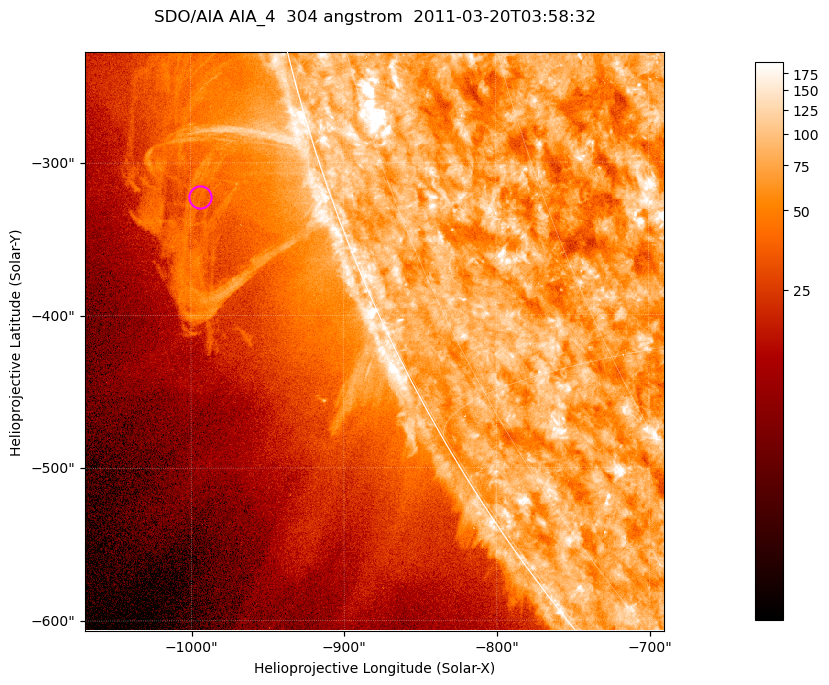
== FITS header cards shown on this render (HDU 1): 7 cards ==
TELESCOP= 'SDO/AIA '           / For AIA: SDO/AIA
INSTRUME= 'AIA_4   '           / For AIA: AIA_ATA1, AIA_ATA2, AIA_ATA3 or AIA_AT
WAVELNTH=                  304 / [angstrom] Wavelength
WAVEUNIT= 'angstrom'           / Wavelength unit: angstrom
DATE-OBS= '2011-03-20T03:58:32.124' / [ISO] Date when observation started; ISO 8
CTYPE1  = 'HPLN-TAN'           / CTYPE1; Typically HPLN
CTYPE2  = 'HPLT-TAN'           / CTYPE2; Typically HPLT

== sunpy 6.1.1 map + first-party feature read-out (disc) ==
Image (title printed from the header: SDO/AIA AIA_4  304 angstrom  2011-03-20T03:58:32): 632 x 632 px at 0.6 arcsec/px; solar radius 964 arcsec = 1606 px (partial field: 2.2% of the solar disc is inside the frame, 45% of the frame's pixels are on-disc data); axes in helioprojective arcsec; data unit not stated in the header (colour bar unlabelled)
Orientation: roll -0.132 deg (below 1 deg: not rotated)
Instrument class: DISC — disc imager (sunpy class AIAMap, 304 A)
Bright regions (active regions / flare kernels): reference = the on-disc median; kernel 5 px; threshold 5 sigma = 117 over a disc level ~76.6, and >= 1.15x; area >= 399 px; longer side >= 8 px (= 4.8 arcsec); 0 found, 0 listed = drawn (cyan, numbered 1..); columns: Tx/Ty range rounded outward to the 2 arcsec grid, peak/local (2 s.f.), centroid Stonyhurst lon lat
Off-limb structures (1.02-1.3 R_sun): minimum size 199 px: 3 found; the strongest spans PA ~105..110 deg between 1.02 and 1.13 R_sun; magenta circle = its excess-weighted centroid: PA ~110 deg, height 1.08 R_sun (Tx ~-994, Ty ~-322 arcsec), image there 1.6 x the reference